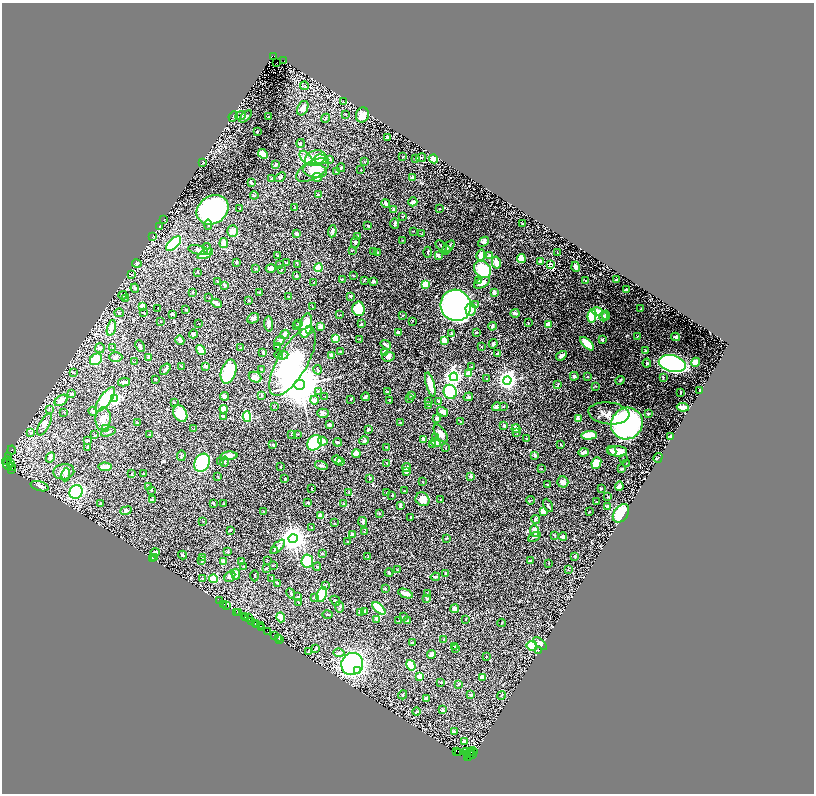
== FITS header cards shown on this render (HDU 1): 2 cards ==
NAXIS1  =                 1624
NAXIS2  =                 1583

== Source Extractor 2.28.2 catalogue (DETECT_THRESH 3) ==
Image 1624 x 1583 px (HDU 1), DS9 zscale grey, zoomed out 1/2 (1 PNG px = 2 x 2 image px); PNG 816 x 796 px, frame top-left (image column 1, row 1582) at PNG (2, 3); each listed source drawn as its Kron ellipse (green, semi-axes under 4 px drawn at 4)
Background 5.18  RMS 0.036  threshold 0.108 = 3 sigma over >= 5 px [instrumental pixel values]
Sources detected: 566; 45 cannot appear on this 1/2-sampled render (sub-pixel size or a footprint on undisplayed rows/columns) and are neither listed nor drawn; of the other 521, the 500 brightest by FLUX_AUTO listed and drawn (21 fainter detections omitted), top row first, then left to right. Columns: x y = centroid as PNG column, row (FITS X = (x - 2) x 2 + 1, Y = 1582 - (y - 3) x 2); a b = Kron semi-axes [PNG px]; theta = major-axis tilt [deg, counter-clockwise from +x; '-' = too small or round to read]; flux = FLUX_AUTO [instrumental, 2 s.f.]
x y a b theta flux
274 56 3 3 - 1200
284 61 3 2 - 730
276 63 2 1 - 25
305 86 4 1 - 3.8
343 101 2 2 - 3.5
303 108 7 5 65 39
345 114 3 1 - 2.3
362 115 7 6 - 77
233 116 5 2 - 6.3
241 116 5 3 - 12
246 116 7 3 45 11
268 117 2 1 - 3.1
326 118 5 2 - 6.7
257 132 2 2 - 8
387 137 4 2 - 6.6
301 143 4 3 - 6.8
263 154 5 3 - 81
403 157 2 1 - 4.1
306 158 8 4 -50 29
315 158 10 7 19 180
421 158 5 2 - 4.7
321 159 7 5 -3 41
330 159 4 3 - 11
416 159 3 3 - 10
433 159 5 4 - 70
365 162 2 2 - 2.9
202 163 3 2 - 5.1
275 164 2 2 - 15
341 168 4 3 - 11
312 170 18 9 30 110
361 170 2 2 - 2.8
315 171 12 7 -11 77
336 172 3 2 - 4.7
280 177 6 3 41 13
317 177 5 4 - 42
412 177 3 3 - 13
272 178 2 2 - 7.6
251 183 3 2 - 9.6
318 194 3 2 - 3.6
254 195 4 2 - 4.1
413 202 4 3 - 26
386 204 4 2 - 27
294 208 2 2 - 3.7
240 209 3 2 - 3.8
440 209 2 2 - 3.9
212 210 17 13 32 1700
393 210 4 3 - 17
403 216 3 2 - 6
164 220 3 1 - 2.3
395 223 5 2 - 9.3
523 224 3 2 - 4.3
208 225 5 3 - 8.2
368 225 2 2 - 8
160 227 2 2 - 2.2
233 231 6 5 - 63
332 231 6 4 84 13
413 231 2 1 - 3.7
296 234 4 3 - 15
421 234 2 2 - 2.6
153 236 3 2 - 2.8
357 236 3 2 - 5.1
403 240 2 1 - 2.3
355 242 6 4 81 9.8
483 242 6 4 40 14
224 243 5 3 - 58
174 244 9 5 45 640
441 246 7 2 -46 9.1
448 247 7 3 44 19
207 249 6 3 -80 11
198 250 10 4 -12 26
352 250 3 2 - 3.1
446 250 4 3 - 6.5
374 252 4 2 - 4.3
428 252 5 2 - 5.7
557 252 3 1 - 2.7
377 253 4 3 - 11
205 254 8 3 25 110
438 255 3 3 - 32
481 255 5 3 - 48
278 256 3 2 - 4.6
489 256 3 3 - 13
521 258 4 4 - 96
541 261 3 3 - 44
237 262 3 3 - 8.2
137 263 5 3 - 14
286 263 3 2 - 4.6
496 263 6 4 -78 57
297 264 3 2 - 2.8
550 264 3 1 - 2.6
280 265 3 2 - 2.4
576 267 5 3 - 18
271 268 5 3 - 42
318 268 4 3 - 190
256 269 4 2 - 6.7
282 269 2 2 - 3.6
483 269 9 7 -45 380
198 272 2 2 - 2.7
132 275 3 2 - 4.9
353 275 3 2 - 3.5
296 276 3 3 - 11
342 279 2 2 - 3.1
364 280 3 2 - 4.3
478 280 3 2 - 15
586 280 2 2 - 4.9
616 280 2 2 - 4.2
218 281 3 2 - 3.3
373 281 3 3 - 15
314 282 2 2 - 3.2
482 283 9 4 30 41
425 284 4 3 - 230
224 285 3 2 - 13
135 288 4 3 - 11
627 290 2 2 - 2.9
193 292 3 2 - 3.4
259 292 3 2 - 7.7
494 292 4 3 - 20
123 295 4 3 - 9.1
351 296 4 3 - 8.9
288 297 3 2 - 4.2
126 298 4 3 - 5.9
209 298 2 1 - 2.3
248 300 3 2 - 3.8
216 303 6 2 -28 38
456 305 16 15 - 3300
476 305 3 2 - 11
142 306 4 3 - 46
312 307 2 2 - 3.1
158 308 2 1 - 4
358 309 7 6 - 160
641 309 2 2 - 5.6
186 310 3 2 - 3.2
471 310 6 5 - 59
597 312 5 4 - 96
119 313 5 4 - 13
143 313 4 2 - 5.1
515 313 4 3 - 24
172 314 4 3 - 9.6
340 315 2 1 - 3
403 315 3 2 - 4.5
606 315 5 3 - 28
592 316 7 4 79 220
604 317 5 3 - 13
253 318 6 5 - 21
161 321 3 2 - 4.4
412 321 3 2 - 2.4
199 323 2 2 - 2.4
528 323 3 2 - 4.6
269 324 8 3 -88 27
298 324 4 3 - 8.4
361 324 3 2 - 7.4
548 324 2 2 - 62
297 325 3 2 - 2.7
306 326 12 6 80 270
492 326 4 3 - 11
321 327 4 4 - 31
111 328 8 4 75 51
309 330 4 3 - 17
476 332 3 2 - 7.1
399 333 3 3 - 45
452 333 4 3 - 4.2
193 334 4 2 - 12
285 334 5 3 - 27
637 336 2 2 - 3.8
676 337 4 3 - 10
336 338 4 3 - 150
180 340 5 3 - 32
360 340 3 2 - 2.8
444 340 4 3 - 77
603 340 4 2 - 13
279 341 5 4 - 17
493 344 5 3 - 17
587 344 8 4 -45 110
386 345 5 2 - 20
140 346 6 2 -64 11
278 346 2 2 - 5.7
481 346 2 2 - 2.5
113 347 3 2 - 3.3
100 348 5 4 - 15
241 348 4 3 - 5.8
201 350 5 3 - 130
646 350 3 2 - 9.5
340 351 2 2 - 6.2
384 352 4 4 - 27
263 353 3 2 - 12
498 354 3 3 - 13
279 355 4 4 - 22
283 355 5 4 - 15
331 355 4 3 - 21
561 356 6 3 33 20
116 357 7 4 0 19
149 357 3 3 - 16
388 357 6 5 - 22
96 359 7 5 39 230
135 362 3 2 - 2.9
293 362 38 15 60 1000
696 362 5 4 - 42
647 363 4 3 - 8.6
672 363 14 8 -13 2000
206 366 3 3 - 18
472 366 2 2 - 3.9
182 367 4 2 - 4.4
165 369 6 2 53 18
262 370 3 2 - 5.3
318 370 5 2 - 7
73 372 3 3 - 4.9
229 372 12 7 72 390
469 374 3 2 - 140
574 376 4 3 - 14
255 377 6 5 - 37
454 377 4 4 - 1800
587 377 3 3 - 5.3
663 377 3 2 - 5.1
155 379 3 2 - 4.6
486 379 3 2 - 2.2
620 380 5 2 - 10
507 381 4 4 - 3300
124 382 6 3 13 15
558 384 4 2 - 5.6
300 385 5 5 - 33000
430 385 12 3 -75 130
595 386 3 2 - 3.2
700 390 2 2 - 9.3
318 391 3 3 - 9.3
388 391 3 2 - 3.7
450 392 7 6 - 340
680 392 2 1 - 5.4
71 394 3 3 - 7.9
412 395 3 2 - 18
225 396 4 3 - 33
262 396 4 3 - 8.5
325 396 2 2 - 2.4
365 397 4 2 - 17
468 397 5 3 - 12
114 398 3 3 - 1400
409 398 3 2 - 4.1
105 399 14 5 54 340
351 399 2 2 - 2.9
61 400 7 4 36 54
314 400 4 4 - 28
390 400 3 2 - 2.6
438 401 4 2 - 8.1
429 402 3 3 - 7
174 403 3 2 - 4.9
429 405 3 2 - 3.1
274 406 2 1 - 4.3
504 406 3 2 - 5.7
496 407 4 3 - 26
683 407 6 3 -9 54
49 409 3 2 - 4.6
224 409 4 4 - 72
93 411 5 3 - 10
64 412 3 2 - 4.4
442 412 6 4 -36 34
323 413 6 4 1 14
609 413 20 11 -6 59
180 414 9 6 -61 150
648 414 2 2 - 31
223 416 3 3 - 18
247 416 5 4 - 350
437 418 4 4 - 12
578 418 3 3 - 16
103 419 11 7 85 46
461 422 2 2 - 2.7
137 423 2 2 - 3
401 423 2 2 - 2.8
44 424 12 5 61 31
627 424 16 15 - 1900
330 425 4 3 - 19
504 426 4 3 - 16
105 428 2 2 - 44
194 429 3 2 - 3.7
368 429 3 2 - 12
516 429 4 3 - 46
108 432 7 3 19 8.8
517 432 3 3 - 6.1
31 433 4 2 - 5.8
441 433 10 5 -56 44
150 434 3 2 - 3.3
297 434 4 2 - 5.9
94 435 2 2 - 2.3
291 435 3 2 - 3.2
589 435 8 4 4 110
671 436 3 2 - 13
436 437 2 2 - 2.4
424 439 4 4 - 20
526 439 3 3 - 5
88 441 3 3 - 6.6
323 441 5 4 - 16
364 441 5 3 - 14
338 442 4 2 - 13
315 443 8 6 54 470
436 443 5 4 - 24
432 444 3 3 - 17
273 445 3 2 - 8.1
561 445 3 2 - 4.4
87 447 3 2 - 9.9
386 447 2 2 - 4.3
446 448 2 2 - 2.5
12 450 4 2 - 1100
612 451 5 3 - 29
617 451 10 5 -5 87
584 452 5 3 - 23
356 454 4 4 - 75
535 455 3 2 - 16
181 456 5 3 - 7.2
229 456 8 4 1 45
8 457 4 2 - 600
50 457 5 4 - 19
658 458 5 2 - 6
623 459 2 1 - 3
337 460 5 3 - 29
7 461 5 2 - 1700
221 462 3 2 - 2.9
224 462 5 3 - 11
340 462 3 3 - 9.2
10 463 2 1 - 310
202 463 9 7 61 370
596 463 6 4 66 71
627 463 2 1 - 2.7
8 464 5 4 - 4200
387 464 2 1 - 5
321 465 6 3 -17 18
11 466 2 1 - 68
105 467 6 3 -4 68
281 467 3 2 - 4.7
406 467 5 3 - 30
11 469 2 2 - 2600
541 469 2 2 - 2.4
622 469 3 2 - 6.6
64 472 10 8 9 44
406 472 3 2 - 12
131 474 2 2 - 21
143 474 3 2 - 7.5
66 475 7 4 82 13
218 476 3 2 - 3.1
471 476 3 2 - 15
285 479 3 2 - 7.1
370 479 2 2 - 3.8
422 482 2 2 - 4.7
563 482 5 5 - 30
548 485 4 2 - 12
40 486 9 5 -16 23
619 486 5 3 - 34
148 487 3 3 - 18
601 488 2 2 - 7.1
312 489 2 2 - 4.3
151 490 3 3 - 6.4
404 491 2 2 - 3.7
76 492 7 6 - 380
349 492 3 2 - 7.5
386 492 2 2 - 2.9
392 495 2 2 - 4.8
608 497 3 2 - 5.6
422 499 7 6 - 72
441 499 2 2 - 3.8
152 500 4 2 - 11
531 500 4 2 - 4.5
596 502 2 1 - 4
101 503 3 3 - 7.9
213 503 3 2 - 4.7
224 503 3 2 - 4.5
308 503 2 2 - 9.8
344 503 3 2 - 4.3
400 505 4 3 - 17
548 505 7 2 -61 14
607 506 3 2 - 11
126 511 6 4 21 13
264 511 3 2 - 2.3
543 511 4 3 - 71
589 512 2 2 - 3.3
379 513 2 2 - 6.1
621 513 10 7 55 330
321 516 3 2 - 63
411 517 4 2 - 3.9
536 519 4 4 - 10
203 521 3 2 - 3
363 522 5 4 - 10
334 523 2 2 - 2.6
311 527 2 2 - 2.4
230 530 3 2 - 10
535 531 6 4 -69 39
364 532 3 2 - 2.6
352 534 2 2 - 71
554 535 3 2 - 4.1
563 536 4 3 - 29
534 537 7 3 28 16
446 538 4 2 - 4.9
293 539 4 4 - 7600
348 542 2 2 - 5.4
278 547 9 3 44 32
274 550 3 2 - 5
155 552 4 3 - 17
228 552 3 3 - 6.8
322 553 3 2 - 5.9
183 555 4 2 - 5.2
575 556 3 2 - 4.6
203 557 3 2 - 11
368 557 3 2 - 3.5
153 558 3 1 - 3.8
155 558 4 3 - 7.2
267 560 2 1 - 2.3
530 560 4 2 - 6.6
202 561 3 3 - 13
307 561 6 6 - 260
224 562 4 4 - 24
241 562 4 2 - 7.6
549 563 4 2 - 4
273 565 2 2 - 4.5
244 566 3 2 - 5.2
317 567 4 2 - 4
266 568 4 2 - 7.2
398 570 3 2 - 2.9
568 570 3 2 - 2.5
389 573 4 2 - 8
446 573 3 2 - 5.8
236 574 5 3 - 43
230 576 6 4 51 23
255 576 5 2 - 7.6
435 577 5 3 - 12
272 578 2 2 - 2.7
202 579 3 2 - 4.5
213 579 4 3 - 200
278 583 4 2 - 7.9
325 585 3 3 - 9.2
385 589 2 2 - 9.4
291 593 5 3 - 6.6
427 593 2 2 - 2.3
406 594 8 3 -21 53
322 595 7 4 69 220
298 597 4 2 - 8.3
315 597 2 2 - 32
427 599 4 3 - 6.7
219 601 2 1 - 280
335 601 5 2 - 13
298 603 2 2 - 5.3
224 604 3 1 - 230
226 605 2 1 - 300
339 607 6 2 -89 6.2
379 608 8 3 -43 290
455 609 5 4 - 22
364 611 4 3 - 11
237 612 2 1 - 180
239 612 3 1 - 570
360 612 3 2 - 6.3
327 614 5 2 - 6.9
403 616 4 3 - 4.9
244 617 2 2 - 390
248 617 2 1 - 200
281 617 5 4 - 32
246 618 3 1 - 600
377 619 4 3 - 22
466 619 2 1 - 3.3
399 620 2 2 - 2.3
407 621 4 2 - 4.6
252 622 3 1 - 660
255 623 2 1 - 550
502 623 4 2 - 4.1
256 624 3 1 - 470
260 626 4 2 - 820
262 628 2 1 - 270
268 632 2 1 - 360
274 636 4 2 - 730
278 638 2 1 - 330
280 639 2 1 - 610
444 639 2 2 - 19
412 643 3 2 - 5.8
540 643 8 4 -43 23
454 646 4 3 - 6.2
532 646 5 4 - 170
455 648 3 2 - 4.7
315 649 2 2 - 13
538 650 4 3 - 7.2
308 651 4 3 - 6.5
339 653 5 4 - 13
431 654 4 3 - 27
486 657 2 2 - 3.1
352 664 11 10 - 1600
411 665 5 3 - 220
358 670 3 2 - 43
420 676 3 2 - 180
482 677 3 3 - 42
441 682 3 2 - 6.8
458 684 4 4 - 6.9
403 695 5 2 - 6.2
471 695 4 2 - 4.8
501 695 5 2 - 5.8
426 698 2 2 - 44
443 710 3 3 - 8.6
416 712 4 3 - 9.2
454 732 2 2 - 20
464 742 3 2 - 30
457 751 2 1 - 230
466 752 4 2 - 1200
470 752 2 2 - 1100
473 752 4 2 - 650
459 753 3 2 - 1000
468 754 2 1 - 320
472 754 2 1 - 320
469 755 6 2 78 360
468 757 2 2 - 460
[21 fainter detections neither listed nor drawn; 45 sub-pixel or undisplayed-footprint detections neither listed nor drawn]